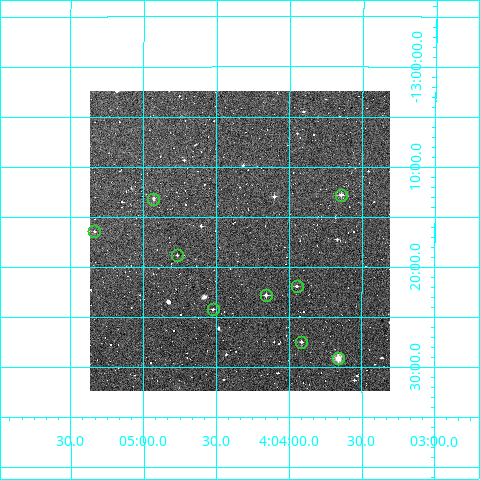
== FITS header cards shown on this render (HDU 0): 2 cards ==
NAXIS1  =                  300
NAXIS2  =                  300

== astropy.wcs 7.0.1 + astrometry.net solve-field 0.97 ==
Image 300 x 300 px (HDU 0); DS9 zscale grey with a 90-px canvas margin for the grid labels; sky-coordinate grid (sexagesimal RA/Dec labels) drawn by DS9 from the SOLVED WCS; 9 Tycho-2 reference stars matched to detected sources circled (green)
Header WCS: RA---TAN/DEC--TAN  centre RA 04:04:20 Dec -13:17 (61.08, -13.29 deg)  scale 6 arcsec/px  FOV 30.0' x 30.0'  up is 0 deg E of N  parity normal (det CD < 0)
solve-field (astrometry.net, Tycho-2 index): VERIFIED the header's WCS against the Tycho-2 star catalogue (verified at 2 index scales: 8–9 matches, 0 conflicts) and refined it, rather than solving blind
Solved WCS: RA---TAN-SIP/DEC--TAN-SIP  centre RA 04:04:20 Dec -13:17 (61.08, -13.29 deg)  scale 6 arcsec/px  FOV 30.0' x 30.0'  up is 0 deg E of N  parity normal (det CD < 0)
The solver's refit moves the header's centre by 1.9 arcsec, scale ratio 1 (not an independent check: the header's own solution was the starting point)
Tycho-2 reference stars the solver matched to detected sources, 9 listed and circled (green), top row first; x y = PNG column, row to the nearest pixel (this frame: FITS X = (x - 90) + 1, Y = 300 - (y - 91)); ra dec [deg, ICRS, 3 dp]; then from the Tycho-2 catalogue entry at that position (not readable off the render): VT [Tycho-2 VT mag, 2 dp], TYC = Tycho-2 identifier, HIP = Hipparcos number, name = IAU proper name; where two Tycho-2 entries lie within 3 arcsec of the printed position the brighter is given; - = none
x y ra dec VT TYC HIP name
341 195 60.911 -13.213 10.65 5311-485-1 - -
153 199 61.232 -13.219 11.09 5311-1181-1 - -
94 231 61.332 -13.274 12.82 5318-1354-1 - -
177 255 61.191 -13.313 11.60 5311-1112-1 - -
297 286 60.986 -13.365 11.87 5311-522-1 - -
266 295 61.039 -13.380 11.47 5311-342-1 - -
213 309 61.130 -13.404 11.77 5311-630-1 - -
301 342 60.978 -13.458 12.44 5311-922-1 - -
338 358 60.915 -13.486 9.24 5311-537-1 - -